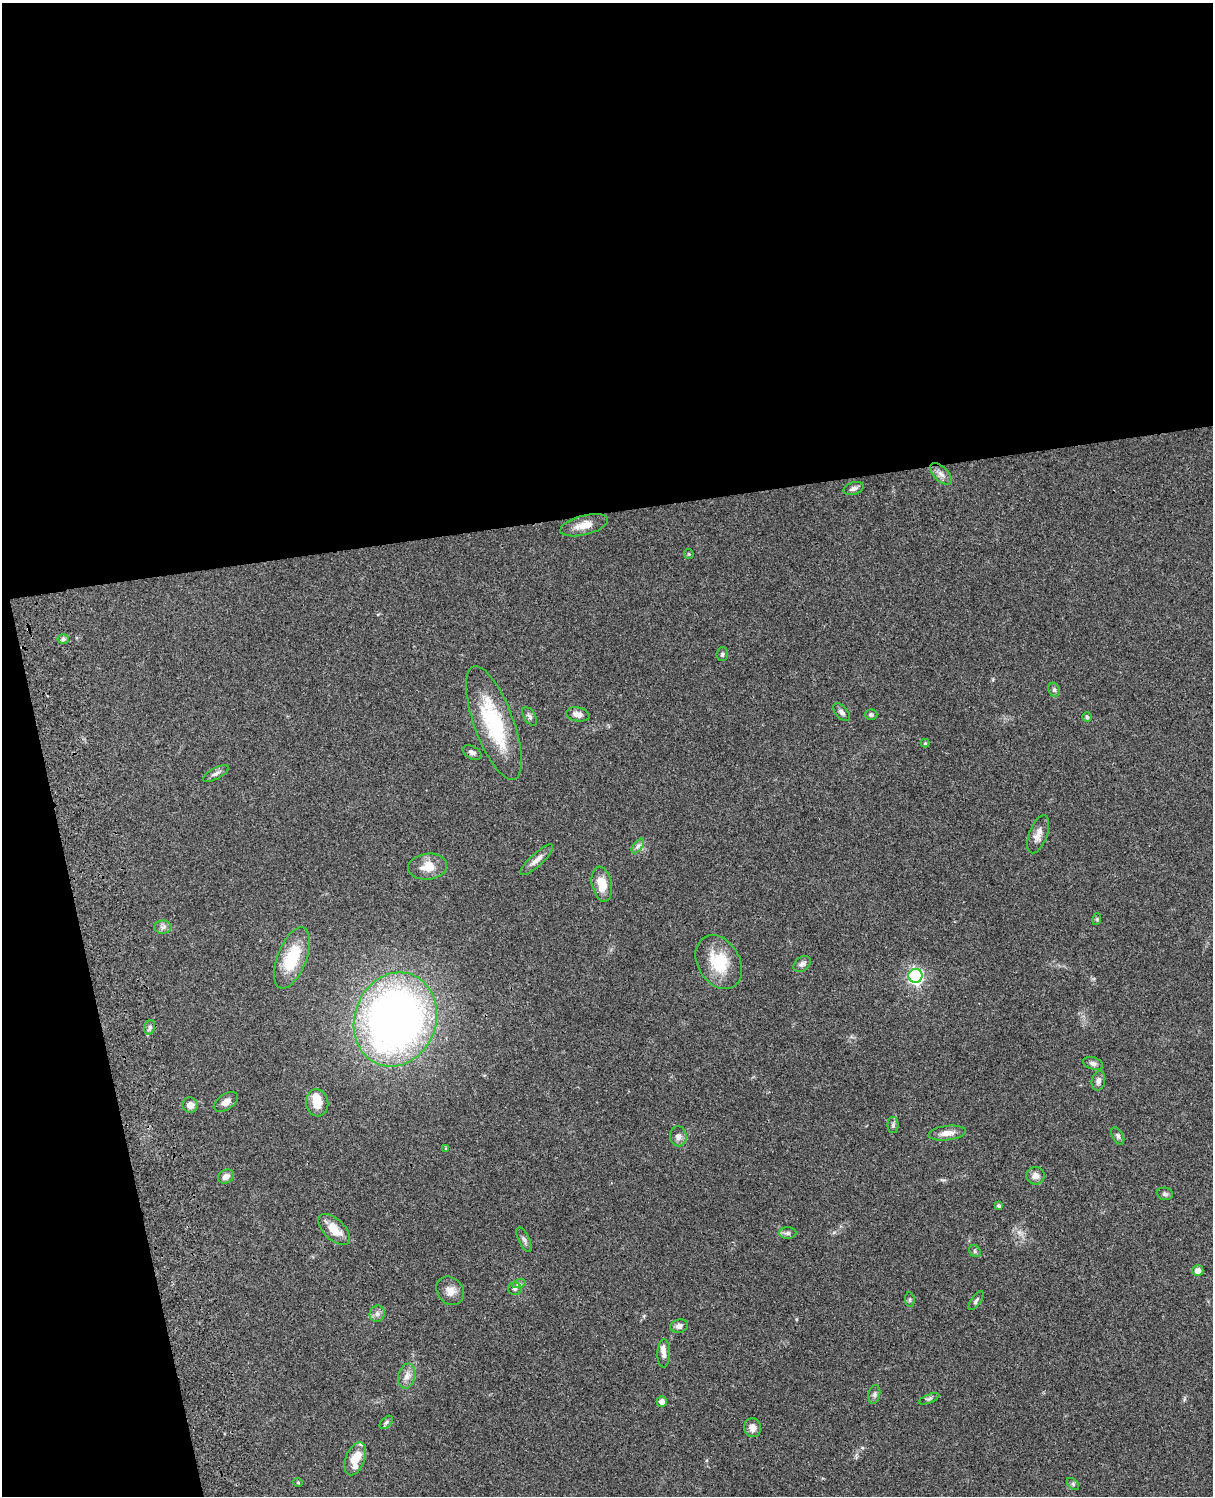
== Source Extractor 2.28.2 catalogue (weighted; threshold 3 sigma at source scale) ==
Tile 1 of 4 x 3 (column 1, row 1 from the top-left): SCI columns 122-1332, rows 3268-4761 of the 5085 x 4926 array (HDU 1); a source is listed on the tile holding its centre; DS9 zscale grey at full resolution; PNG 1215 x 1498 px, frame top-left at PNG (2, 3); each listed source drawn as its Kron ellipse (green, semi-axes under 4 px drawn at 4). Shown black and unused: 39% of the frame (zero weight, under 3 of 4 exposures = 6% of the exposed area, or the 3 px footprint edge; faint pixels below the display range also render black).
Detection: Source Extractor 2.28.2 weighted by HDU 2 'WHT'; one run over the whole footprint, this tile lists its part. Background 0.081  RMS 0.0058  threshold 0.0262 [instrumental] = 3 sigma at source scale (4.5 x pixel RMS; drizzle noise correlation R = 1.50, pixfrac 1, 0.05/0.05 arcsec/px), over >= 5 px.
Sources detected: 67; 1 inside a brighter object's white glare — neither listed nor drawn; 1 inside a brighter listed object's ellipse — not listed separately; the other 65 listed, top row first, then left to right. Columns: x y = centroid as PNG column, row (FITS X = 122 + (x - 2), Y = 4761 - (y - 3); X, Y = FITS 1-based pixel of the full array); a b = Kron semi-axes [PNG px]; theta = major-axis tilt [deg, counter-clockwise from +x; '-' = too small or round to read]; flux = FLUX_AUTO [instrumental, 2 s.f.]
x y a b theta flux
941 474 13 7 -45 3.3
853 488 10 6 17 1.9
584 525 24 9 14 7.3
689 554 5 4 - 0.66
63 639 5 5 - 1.1
722 654 7 5 86 1
1054 690 7 5 -68 1.2
842 712 11 6 -48 2.1
578 714 12 7 -10 3.6
871 715 6 5 - 1.2
530 716 10 6 -58 1.6
1087 717 4 4 - 0.82
494 723 60 19 -70 45
925 743 4 4 - 0.52
472 753 10 6 -28 2
216 773 14 5 28 2.1
1038 834 20 9 70 4.8
638 846 8 4 53 1.6
537 860 21 6 43 3.8
428 867 19 13 7 9.1
602 884 18 10 -78 9.8
1097 919 6 4 73 0.67
163 927 8 6 4 2
292 958 32 14 69 25
719 962 29 21 -59 21
802 964 9 7 39 2
915 976 7 7 - 150
395 1019 48 40 69 370
150 1027 7 5 75 1.5
1093 1063 10 6 -18 2
1098 1081 10 6 77 2.4
226 1102 13 7 32 4
317 1103 13 11 -82 8.1
190 1105 8 7 - 3.6
893 1125 8 5 90 1.3
947 1133 19 7 7 4.7
678 1136 10 8 -84 2.9
1118 1136 9 5 -61 1.4
446 1148 4 4 - 0.56
226 1176 8 6 32 3.4
1035 1176 9 8 - 3
1165 1194 8 6 -8 1.4
999 1205 4 4 - 1.1
334 1230 20 10 -44 8.8
788 1233 9 5 -1 1.6
524 1240 13 5 -65 1.7
975 1251 6 5 - 0.91
1198 1271 5 5 - 3.9
519 1284 7 4 17 1.2
515 1289 7 6 - 1.5
450 1291 15 12 -48 5.1
910 1300 7 4 -85 0.97
976 1301 11 4 54 1.4
377 1314 8 7 - 2.2
679 1326 9 6 9 2.5
664 1353 14 6 88 2.7
407 1376 13 8 75 3.7
874 1394 9 6 80 1.6
929 1399 11 4 22 1.3
662 1401 5 5 - 2.9
386 1422 8 5 45 1.1
753 1428 9 8 - 3.7
355 1459 17 9 69 12
298 1482 4 4 - 0.55
1073 1484 7 4 -46 0.9